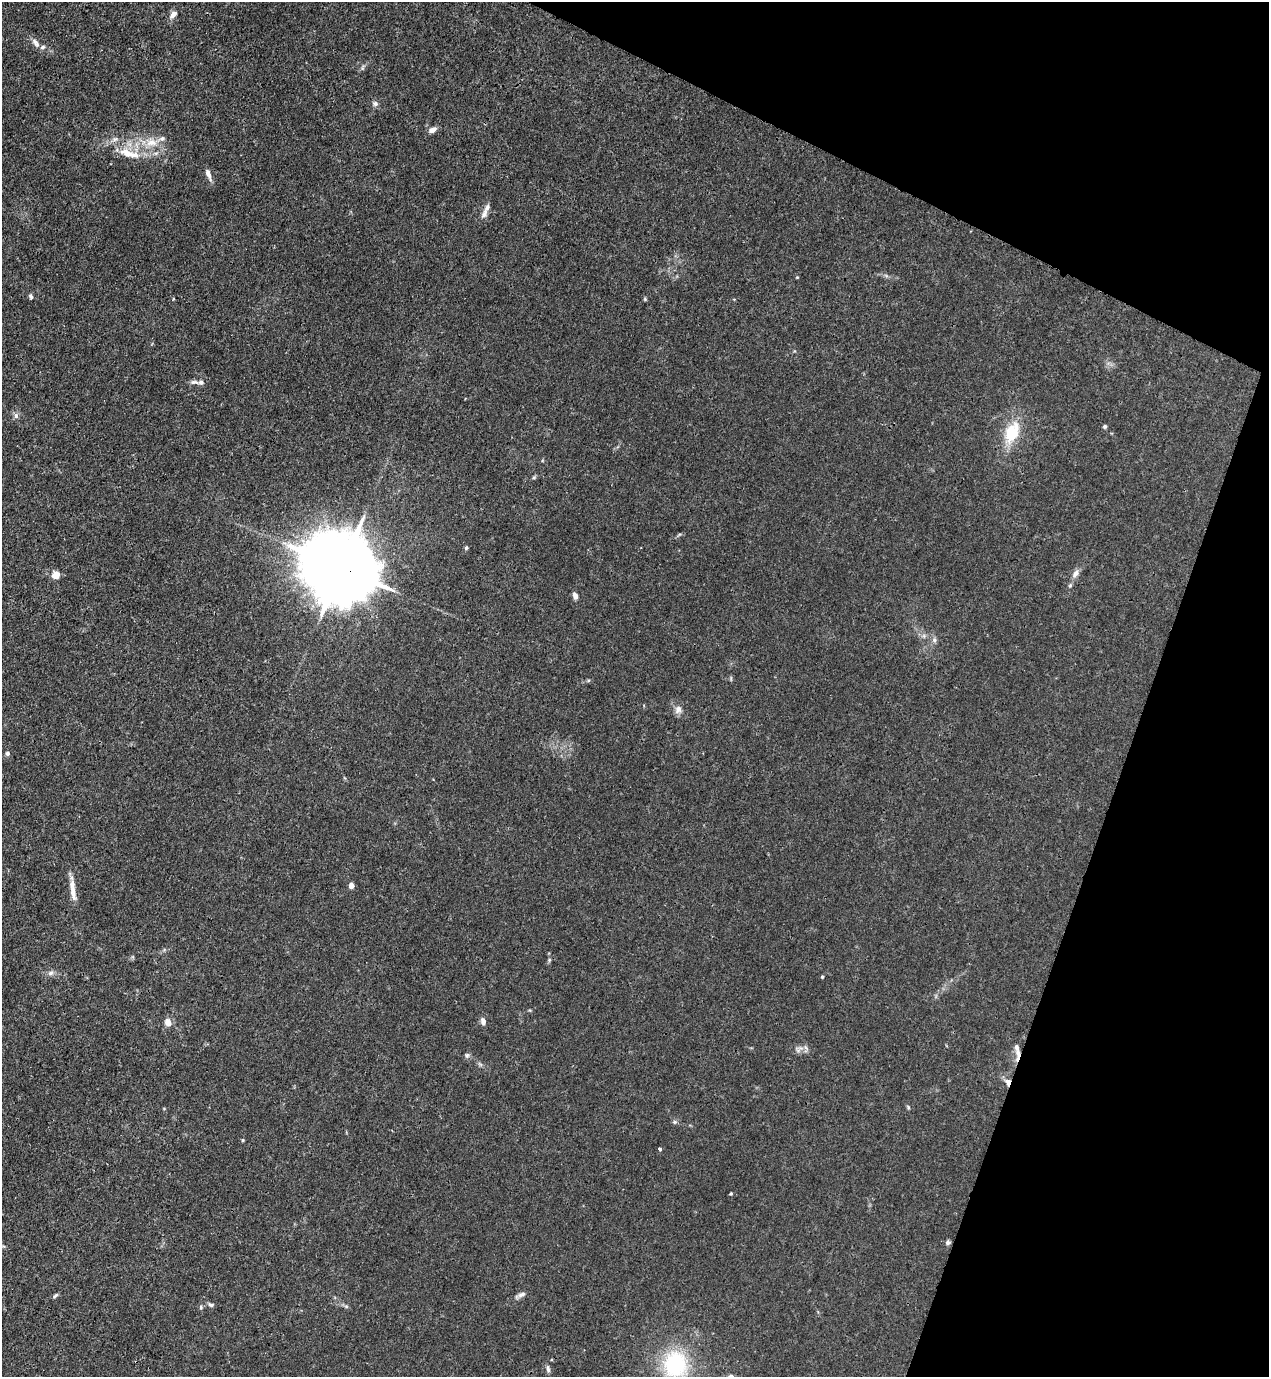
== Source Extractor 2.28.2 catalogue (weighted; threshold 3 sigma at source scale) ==
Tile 8 of 4 x 4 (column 4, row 2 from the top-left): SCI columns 4030-5296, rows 2797-4171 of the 5650 x 5590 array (HDU 1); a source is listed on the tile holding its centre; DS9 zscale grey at full resolution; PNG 1271 x 1379 px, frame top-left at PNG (2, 2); no overlay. Shown black and unused: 19% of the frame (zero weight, under 3 of 4 exposures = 7% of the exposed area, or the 3 px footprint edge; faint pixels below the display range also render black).
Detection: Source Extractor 2.28.2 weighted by HDU 2 'WHT'; one run over the whole footprint, this tile lists its part. Background 0.0192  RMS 0.0026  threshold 0.0119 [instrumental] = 3 sigma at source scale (4.5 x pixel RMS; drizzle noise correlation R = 1.50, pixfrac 1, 0.05/0.05 arcsec/px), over >= 5 px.
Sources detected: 49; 5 inside a brighter listed object's ellipse — not listed separately; the other 44 listed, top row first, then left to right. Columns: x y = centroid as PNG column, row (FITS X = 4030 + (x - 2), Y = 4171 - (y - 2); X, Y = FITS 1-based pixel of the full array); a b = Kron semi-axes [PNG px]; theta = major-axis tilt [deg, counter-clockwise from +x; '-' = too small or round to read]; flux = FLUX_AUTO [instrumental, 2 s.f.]
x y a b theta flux
173 15 12 7 47 1.4
35 43 15 7 -51 1.4
362 67 8 3 71 0.43
375 103 7 6 - 0.7
432 130 9 6 21 1.4
152 142 17 11 0 3.9
128 153 24 12 -20 5.2
208 174 16 5 -69 1.3
484 214 14 7 61 1.3
31 296 8 5 -66 0.5
194 382 13 6 -3 0.91
16 415 7 6 - 0.72
1105 426 5 5 - 0.39
1012 432 30 16 67 8.7
466 548 6 4 74 0.41
342 568 22 17 -30 3400
1076 573 12 7 53 1.4
56 575 5 5 - 6.6
575 596 8 5 -69 1
924 636 7 4 -72 0.48
934 640 8 6 -70 0.68
678 709 11 9 67 1.3
7 753 5 5 - 0.55
351 885 6 5 - 1.4
73 891 27 7 -83 2.7
50 973 8 6 17 0.85
822 977 4 3 - 0.28
483 1021 8 6 -78 1.2
168 1022 9 7 -73 1.7
1018 1053 12 7 -86 2
467 1055 7 5 -71 0.55
1008 1082 8 5 -85 1.7
908 1107 6 4 -47 0.32
674 1122 6 5 - 0.47
243 1140 4 4 - 0.25
660 1149 3 3 - 0.62
731 1193 4 3 - 0.25
948 1242 5 5 - 0.66
521 1295 12 5 25 0.88
55 1296 8 3 44 0.42
211 1305 8 5 -13 0.59
346 1306 7 4 -19 0.42
675 1364 28 25 89 22
548 1369 10 4 -77 0.63
Overlapping masked pixels (flux is a lower limit): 3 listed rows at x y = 342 568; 1018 1053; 1008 1082